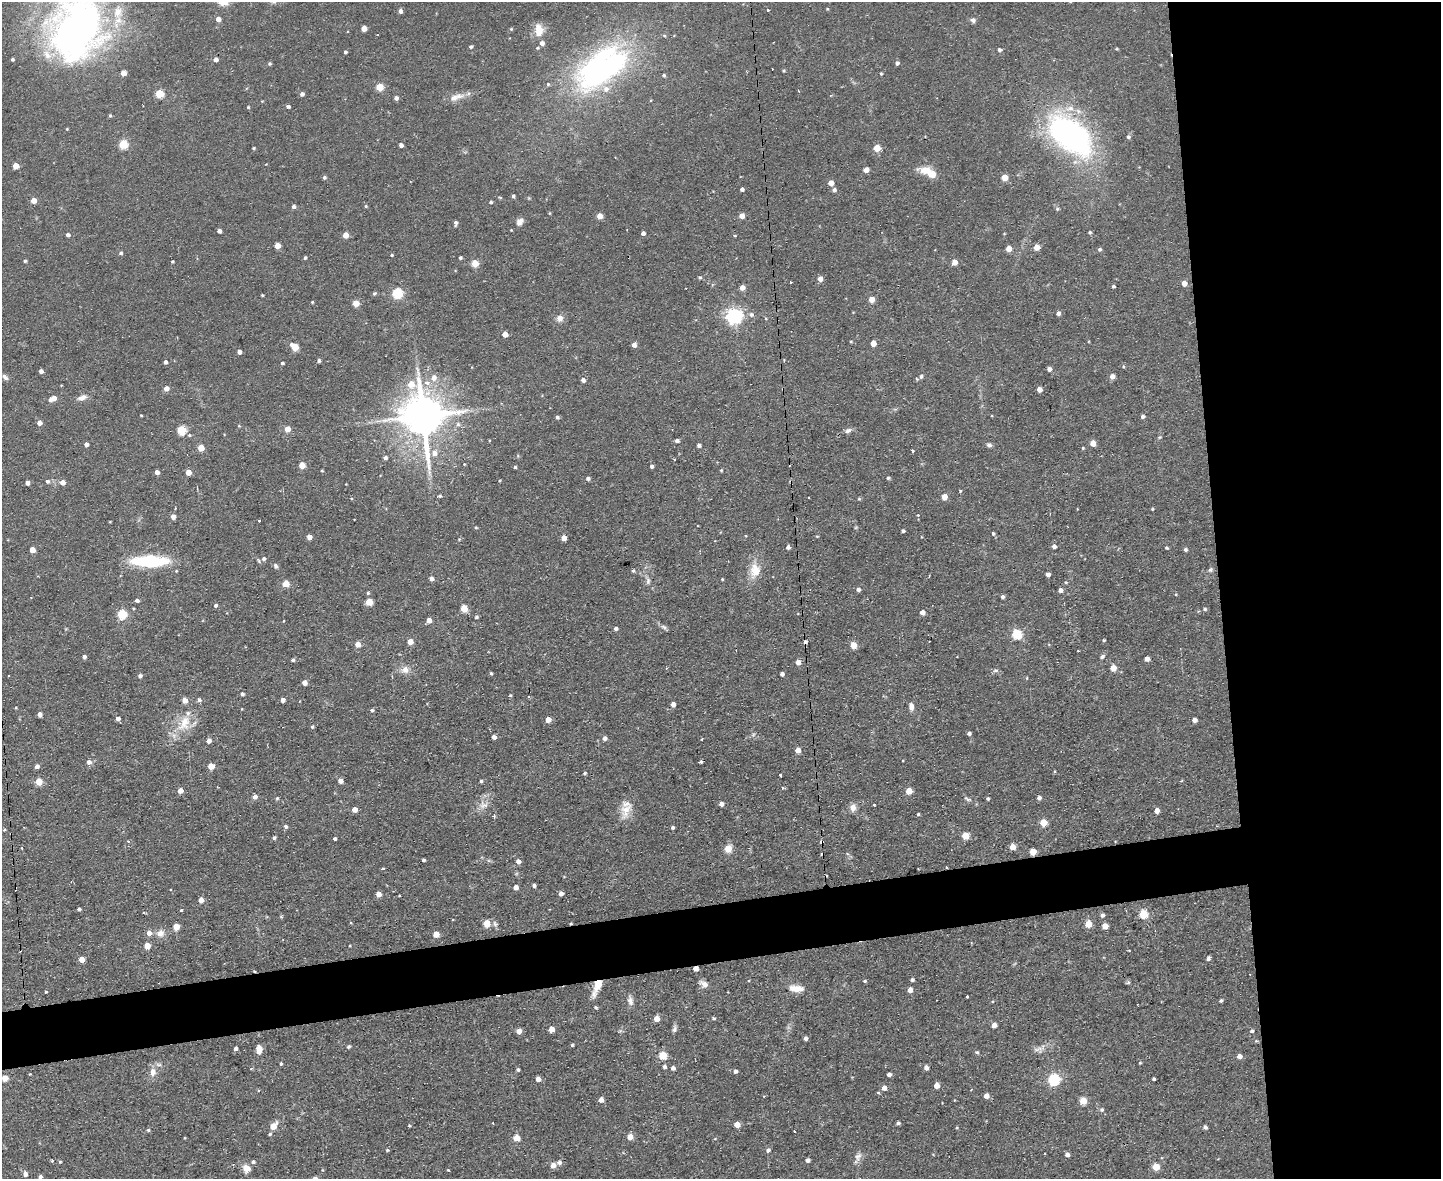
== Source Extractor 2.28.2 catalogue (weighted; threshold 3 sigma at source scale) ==
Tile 6 of 3 x 4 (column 3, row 2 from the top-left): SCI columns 3116-4554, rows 2354-3530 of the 4684 x 4706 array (HDU 1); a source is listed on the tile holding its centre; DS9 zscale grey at full resolution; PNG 1443 x 1181 px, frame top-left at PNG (2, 2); no overlay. Shown black and unused: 20% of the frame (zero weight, under 2 of 3 exposures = <1% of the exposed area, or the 3 px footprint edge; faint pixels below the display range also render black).
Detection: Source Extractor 2.28.2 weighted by HDU 2 'WHT'; one run over the whole footprint, this tile lists its part. Background 0.0728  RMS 0.0067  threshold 0.0301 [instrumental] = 3 sigma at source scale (4.5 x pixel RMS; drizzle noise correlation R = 1.50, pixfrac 1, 0.05/0.05 arcsec/px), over >= 5 px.
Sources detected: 390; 7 cosmic-ray / hot-pixel residue — not listed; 11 inside a brighter listed object's ellipse — not listed separately; the other 372 listed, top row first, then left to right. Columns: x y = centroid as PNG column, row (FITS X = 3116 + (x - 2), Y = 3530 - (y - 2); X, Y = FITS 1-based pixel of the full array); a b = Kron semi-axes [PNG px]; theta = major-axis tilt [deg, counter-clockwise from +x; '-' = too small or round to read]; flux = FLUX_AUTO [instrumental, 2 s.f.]
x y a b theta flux
827 9 4 3 - 0.61
767 10 3 3 - 3.3
400 11 4 4 - 2.3
218 19 4 4 - 4.3
973 20 6 6 - 2
76 27 72 56 79 330
364 28 4 4 - 6.8
511 29 5 5 - 0.85
539 30 17 11 -86 8.8
664 36 5 4 - 0.95
471 47 4 4 - 1.2
537 48 5 4 - 0.88
1117 49 4 3 - 0.65
999 50 5 4 - 1.5
345 52 4 3 - 1.3
12 59 3 3 - 1.2
215 59 4 4 - 2.9
897 63 4 4 - 1.9
270 64 5 4 - 0.9
602 68 70 36 37 180
123 73 4 4 - 7.5
881 74 4 3 - 0.74
664 75 5 4 - 1.1
379 87 5 5 - 20
159 94 5 5 - 30
302 94 4 4 - 2.3
459 96 15 9 10 5.6
396 98 5 5 - 2.1
288 106 4 3 - 1.7
248 107 4 4 - 0.63
110 116 4 3 - 1.1
1071 135 52 28 -41 190
1128 137 5 5 - 1.5
123 144 5 5 - 31
401 145 4 4 - 2.6
254 148 4 3 - 0.86
877 148 5 4 - 14
16 166 4 4 - 9.8
866 170 4 4 - 5.9
926 170 17 8 -6 8.9
324 177 5 5 - 1.3
1005 177 5 4 - 12
831 183 4 4 - 6.3
742 189 4 3 - 1.8
834 190 5 4 - 1.8
513 196 4 3 - 1.5
33 201 4 4 - 7.6
491 202 4 4 - 1
294 206 4 4 - 2.1
366 206 4 3 - 0.6
1057 209 6 4 -20 1
549 213 5 3 - 0.6
600 216 4 4 - 8.4
742 216 4 4 - 6.4
520 222 10 7 52 3.4
455 223 6 4 86 1.9
219 231 4 4 - 2.7
1090 232 4 3 - 1
643 233 4 4 - 2.5
68 235 4 4 - 2.1
345 235 4 4 - 7.9
735 236 4 3 - 0.69
277 246 4 4 - 9
1037 247 5 4 - 8.3
1009 249 5 4 - 8.5
1100 249 5 4 - 1.3
121 253 5 4 - 1.1
392 255 4 3 - 0.66
305 258 3 3 - 1.2
460 258 3 3 - 1.2
25 261 3 3 - 1.1
172 262 3 3 - 0.81
954 262 5 5 - 5.5
475 263 5 4 - 16
700 277 5 4 - 1
820 279 5 5 - 4.6
1184 283 4 4 - 5.3
1113 286 3 3 - 1.2
742 288 5 5 - 4.3
374 293 4 4 - 1.2
397 293 5 5 - 59
262 295 4 3 - 0.57
871 299 4 4 - 7.3
312 302 3 3 - 0.7
356 303 4 4 - 11
1058 313 4 4 - 2.6
751 314 7 7 - 2
734 316 6 6 - 230
560 318 9 8 - 3.7
505 334 4 4 - 6.4
851 341 5 3 - 0.62
873 343 4 4 - 6.7
634 345 4 4 - 3.4
295 347 5 4 - 20
239 352 4 4 - 3.4
784 360 3 3 - 0.58
319 361 4 4 - 1.3
165 362 4 4 - 2.1
282 363 3 3 - 1.3
1049 369 4 4 - 3.3
41 371 4 4 - 2.7
921 376 6 6 - 2
1112 376 4 4 - 4.9
5 377 9 5 -44 2
434 378 7 7 - 4.6
583 380 5 4 - 2.5
427 383 7 6 - 3.7
166 388 5 4 - 4.5
1039 389 4 4 - 4.8
82 397 11 6 19 3.9
54 398 6 5 - 5.2
141 415 3 2 - 0.58
423 416 15 11 -75 2600
1143 416 4 4 - 1.6
557 417 4 4 - 1.4
39 423 4 4 - 4.1
287 429 5 4 - 7
182 430 5 5 - 32
848 430 9 6 18 2.4
189 435 5 4 - 0.9
1159 437 5 4 - 0.76
677 441 4 4 - 2
1093 443 4 4 - 8.1
86 444 4 4 - 2.6
699 445 4 4 - 1.8
989 445 7 5 -16 1.7
201 448 4 4 - 10
1083 448 4 4 - 0.65
913 451 3 3 - 0.95
434 453 7 6 - 4.1
385 458 4 4 - 1.9
464 464 3 3 - 0.67
302 465 4 4 - 9.3
652 466 4 4 - 1.5
515 467 3 3 - 1
721 470 4 3 - 0.76
322 471 3 3 - 0.62
157 472 4 4 - 3.2
188 472 4 4 - 6.7
588 478 5 4 - 1.8
888 478 4 4 - 1.1
47 481 5 5 - 1.7
63 482 5 5 - 4.8
27 483 4 4 - 3.3
960 491 4 4 - 0.68
440 496 5 4 - 1
944 497 4 4 - 7
859 499 4 4 - 0.81
1152 509 3 3 - 0.65
918 515 3 3 - 0.85
173 517 4 4 - 3.8
354 519 2 2 - 0.57
259 521 3 3 - 1.5
476 527 4 3 - 0.7
903 531 4 3 - 1.5
993 533 5 4 - 1.1
817 536 5 3 - 0.57
309 537 4 4 - 4.2
564 538 4 4 - 5.3
459 539 4 4 - 0.69
1054 546 4 4 - 2.6
788 547 5 4 - 2
1167 548 4 4 - 0.98
32 550 4 4 - 7.8
1185 550 5 4 - 1.4
264 559 6 5 - 2.2
150 561 39 12 0 44
276 566 7 5 -76 1.4
1210 570 7 5 61 1.4
633 571 4 4 - 1
755 571 18 13 87 12
1048 574 4 4 - 3.2
431 579 4 4 - 2.5
722 579 3 3 - 0.61
648 581 9 6 89 2.2
286 584 5 4 - 14
858 589 4 4 - 2.4
1060 590 4 4 - 2.7
368 593 4 4 - 0.89
1003 597 4 3 - 1.6
137 600 5 4 - 1.8
369 602 5 4 - 14
215 605 4 4 - 1.4
464 608 5 4 - 16
1205 609 5 4 - 1.1
922 612 4 4 - 5.1
122 614 5 5 - 40
476 617 4 4 - 1.1
429 620 4 4 - 5.5
283 621 3 2 - 0.4
664 627 9 5 -28 1.9
616 628 4 4 - 2
1017 634 5 5 - 47
1104 640 3 3 - 0.87
410 642 4 4 - 7.8
357 644 5 4 - 6.5
853 645 5 4 - 10
1102 656 7 4 42 1.4
84 657 4 4 - 2
1147 659 4 4 - 4.7
293 660 5 4 - 1.3
798 662 5 5 - 4.9
1113 668 5 5 - 8.7
405 670 11 10 - 4.9
995 670 8 5 1 1.5
491 673 4 3 - 0.96
782 674 4 4 - 2.4
140 676 4 4 - 1.8
1027 678 4 3 - 0.55
304 683 4 4 - 4.6
242 694 5 4 - 1.4
510 695 4 4 - 0.78
529 697 3 2 - 1.3
199 700 6 5 - 1.7
283 700 4 4 - 4.2
673 704 5 4 - 3.4
911 706 10 6 -84 3.3
242 709 4 2 - 0.41
372 710 4 4 - 1.2
40 714 4 4 - 3.5
118 719 4 4 - 2.7
548 720 4 4 - 6.1
1194 720 4 4 - 3.5
184 723 27 16 62 17
312 727 5 4 - 1
969 733 4 3 - 1.8
494 737 4 4 - 3
604 738 5 4 - 2.9
209 741 5 4 - 3.5
798 750 4 4 - 6.5
89 762 5 5 - 3.1
701 762 4 3 - 2.3
37 766 4 4 - 2.8
211 766 4 4 - 11
584 773 4 3 - 0.79
780 775 3 3 - 1.3
340 781 5 4 - 3.8
481 781 4 4 - 1.1
39 782 5 4 - 15
180 791 4 4 - 5.7
909 791 4 4 - 11
255 797 4 4 - 3.6
277 798 5 4 - 0.8
988 798 3 3 - 1.3
1039 798 4 4 - 2.3
967 799 12 4 -27 2
721 804 5 4 - 3.2
483 805 13 10 -3 5.7
874 805 3 2 - 0.5
853 807 10 8 -87 3.8
354 810 4 4 - 5.5
626 810 25 13 63 10
1157 810 4 4 - 5.4
918 814 3 3 - 0.81
494 816 4 3 - 1.1
1043 822 5 5 - 16
286 826 5 4 - 1.6
672 827 4 3 - 1.1
4 830 4 3 - 0.73
965 836 5 5 - 18
274 838 4 3 - 1.5
335 839 3 3 - 1.4
128 841 4 4 - 0.71
822 842 4 3 - 5.7
1012 847 4 4 - 9.3
728 848 5 5 - 15
1033 852 5 4 - 15
423 860 3 3 - 1.3
518 861 5 4 - 3.8
383 869 3 3 - 1.8
534 885 4 3 - 1.9
516 887 4 4 - 4.4
561 893 4 4 - 3
378 894 4 4 - 6
399 895 3 2 - 0.97
201 900 4 4 - 5.1
79 909 4 3 - 1.4
181 910 4 3 - 0.63
1143 914 5 5 - 26
1102 915 5 4 - 2
281 916 5 3 - 0.72
351 923 4 3 - 0.58
486 923 5 5 - 14
571 923 3 3 - 0.73
495 924 8 6 -74 1.8
1088 924 5 5 - 14
1105 926 4 4 - 9.2
176 927 4 4 - 11
149 933 5 5 - 5.1
160 933 11 10 - 4.8
436 934 4 4 - 9.5
147 946 4 4 - 11
350 946 3 2 - 0.48
1129 951 3 2 - 0.71
1208 958 5 4 - 1.9
81 959 4 4 - 9
696 969 4 4 - 4.6
254 971 4 3 - 0.7
912 980 4 3 - 1.4
865 981 4 4 - 0.91
1128 982 6 5 - 0.98
704 984 8 6 -31 4.7
597 987 22 7 67 10
796 989 19 8 -6 8
910 990 4 4 - 5.5
46 992 4 3 - 0.74
967 997 3 3 - 1.3
630 1000 14 7 -79 3.3
1221 1001 4 3 - 1.3
596 1007 4 4 - 1.2
714 1018 6 4 -19 0.9
656 1019 4 4 - 9
994 1025 4 4 - 5.3
551 1029 4 4 - 8
674 1029 9 6 70 1.8
519 1031 4 4 - 6
1252 1031 4 4 - 1.4
805 1038 4 4 - 2.2
1256 1041 4 4 - 0.74
572 1045 3 3 - 0.92
349 1046 4 4 - 1.2
236 1048 4 4 - 1.8
259 1049 8 6 -87 5.5
1038 1049 12 5 26 3
977 1052 5 4 - 1.4
663 1056 5 5 - 25
1239 1056 5 4 - 3.9
1140 1063 4 3 - 0.75
281 1064 4 3 - 1.1
664 1067 4 4 - 1.8
673 1068 4 4 - 2.7
926 1068 5 4 - 3.5
518 1070 3 3 - 1.2
735 1071 4 4 - 1.8
153 1072 11 8 77 5.3
889 1075 4 4 - 2.5
5 1078 4 4 - 10
538 1079 4 4 - 4.5
1054 1079 5 5 - 85
1154 1079 3 3 - 1.1
937 1086 5 4 - 5.9
884 1088 5 5 - 4.1
986 1096 4 4 - 4.6
601 1100 5 4 - 3.9
1083 1101 5 5 - 17
1102 1110 6 6 - 1.4
493 1123 3 2 - 1
898 1123 4 3 - 1.6
409 1125 4 3 - 0.64
737 1125 4 4 - 7
273 1126 6 5 - 10
1205 1127 4 4 - 1.8
148 1130 5 4 - 0.96
794 1131 3 2 - 1.3
270 1134 5 4 - 1
630 1137 5 4 - 8
516 1138 5 4 - 13
387 1150 4 4 - 0.9
768 1150 5 4 - 2
1067 1155 4 4 - 3.1
858 1156 12 8 58 3.4
52 1160 3 3 - 1.1
807 1160 4 4 - 2.3
60 1162 4 3 - 0.86
253 1162 5 5 - 1.3
559 1162 5 5 - 2.7
553 1165 5 4 - 6.6
1156 1167 5 4 - 16
247 1169 10 9 - 5.8
448 1170 4 3 - 0.53
25 1174 6 5 - 3
40 1177 4 4 - 1.9
Overlapping masked pixels (flux is a lower limit): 6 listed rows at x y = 822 842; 1033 852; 571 923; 696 969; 254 971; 597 987
Isophote crosses this tile's border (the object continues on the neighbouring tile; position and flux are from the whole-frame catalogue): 1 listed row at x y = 76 27